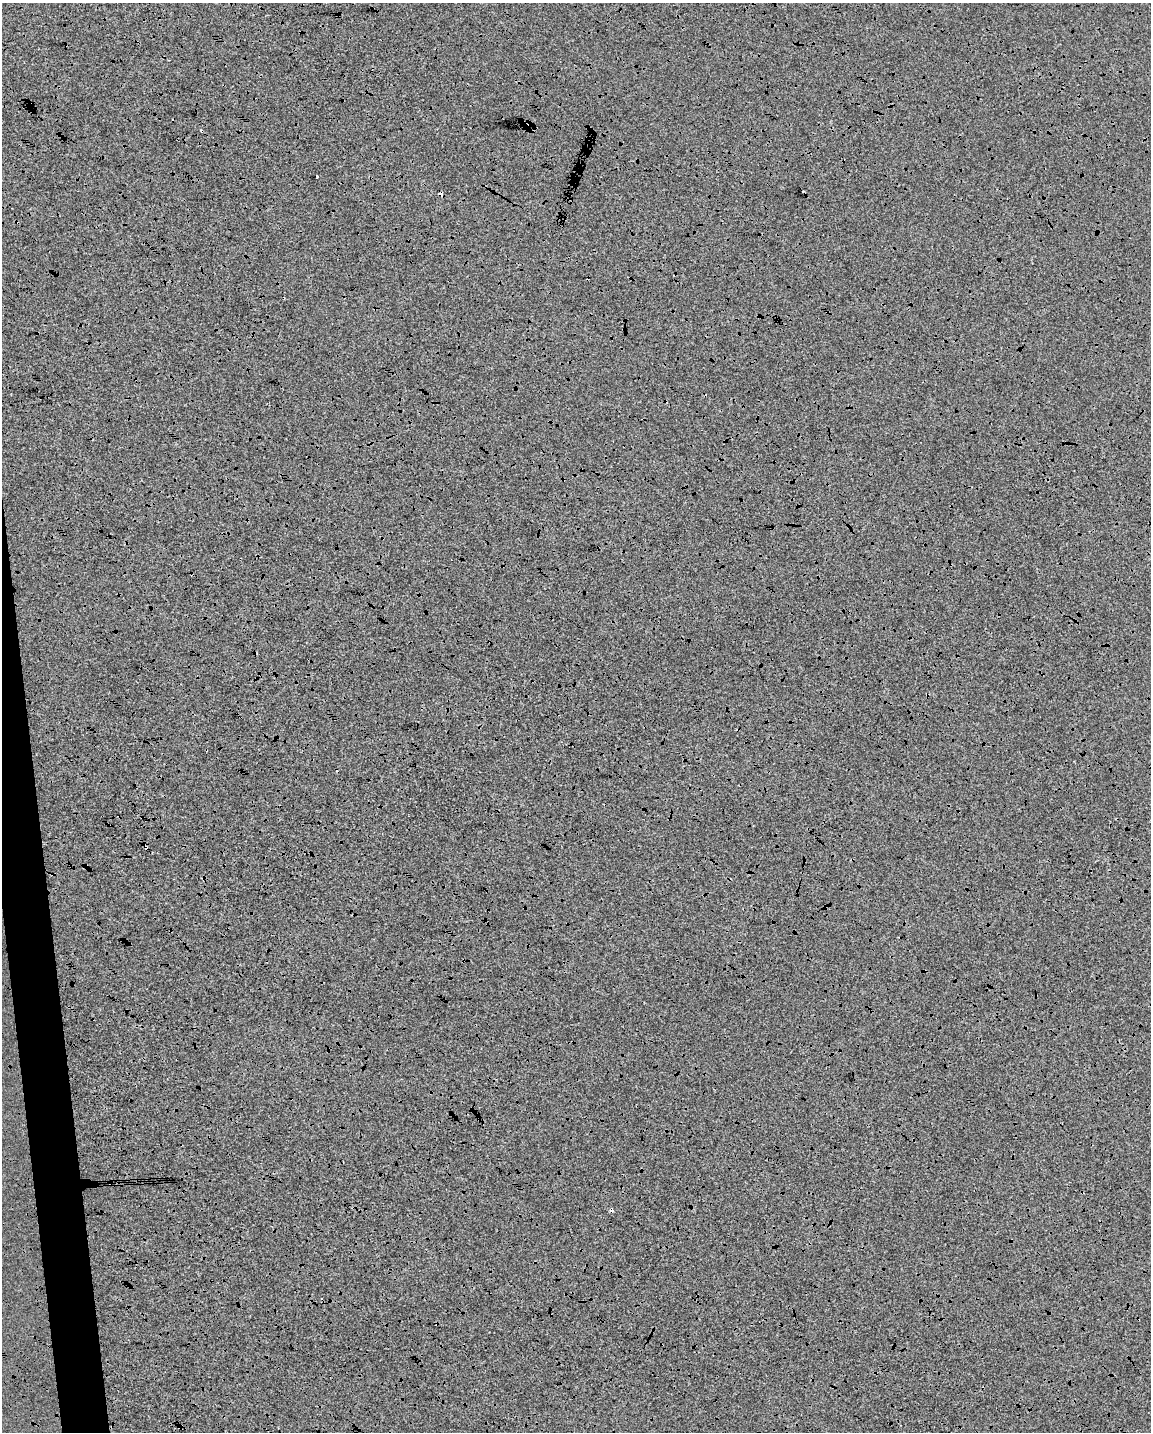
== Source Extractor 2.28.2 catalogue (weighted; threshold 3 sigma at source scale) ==
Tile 7 of 4 x 3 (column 3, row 2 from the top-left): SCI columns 2301-3449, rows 1441-2870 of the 4600 x 4353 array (HDU 1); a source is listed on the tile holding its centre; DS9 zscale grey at full resolution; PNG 1153 x 1434 px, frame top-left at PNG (2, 3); no overlay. Shown black and unused: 3% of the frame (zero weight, under 3 of 4 exposures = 2% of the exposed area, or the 3 px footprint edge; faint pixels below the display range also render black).
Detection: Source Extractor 2.28.2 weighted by HDU 2 'WHT'; one run over the whole footprint, this tile lists its part. Background -6.78e-04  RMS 0.0065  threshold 0.0294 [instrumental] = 3 sigma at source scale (4.5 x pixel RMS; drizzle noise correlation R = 1.50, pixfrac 1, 0.0396/0.0396 arcsec/px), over >= 5 px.
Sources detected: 8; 2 cosmic-ray / hot-pixel residue — not listed; the other 6 listed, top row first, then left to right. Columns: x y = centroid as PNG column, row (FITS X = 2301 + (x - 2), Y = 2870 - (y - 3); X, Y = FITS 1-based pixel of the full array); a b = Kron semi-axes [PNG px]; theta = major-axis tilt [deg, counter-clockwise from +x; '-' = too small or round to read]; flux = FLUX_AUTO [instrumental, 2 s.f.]
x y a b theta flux
528 126 6 4 31 7.2
202 131 4 2 - 0.57
441 194 3 3 - 4.5
145 847 4 3 - 3
612 1210 4 4 - 2
179 1427 4 3 - 0.55
Overlapping masked pixels (flux is a lower limit): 6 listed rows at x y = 528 126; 202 131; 441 194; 145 847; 612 1210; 179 1427